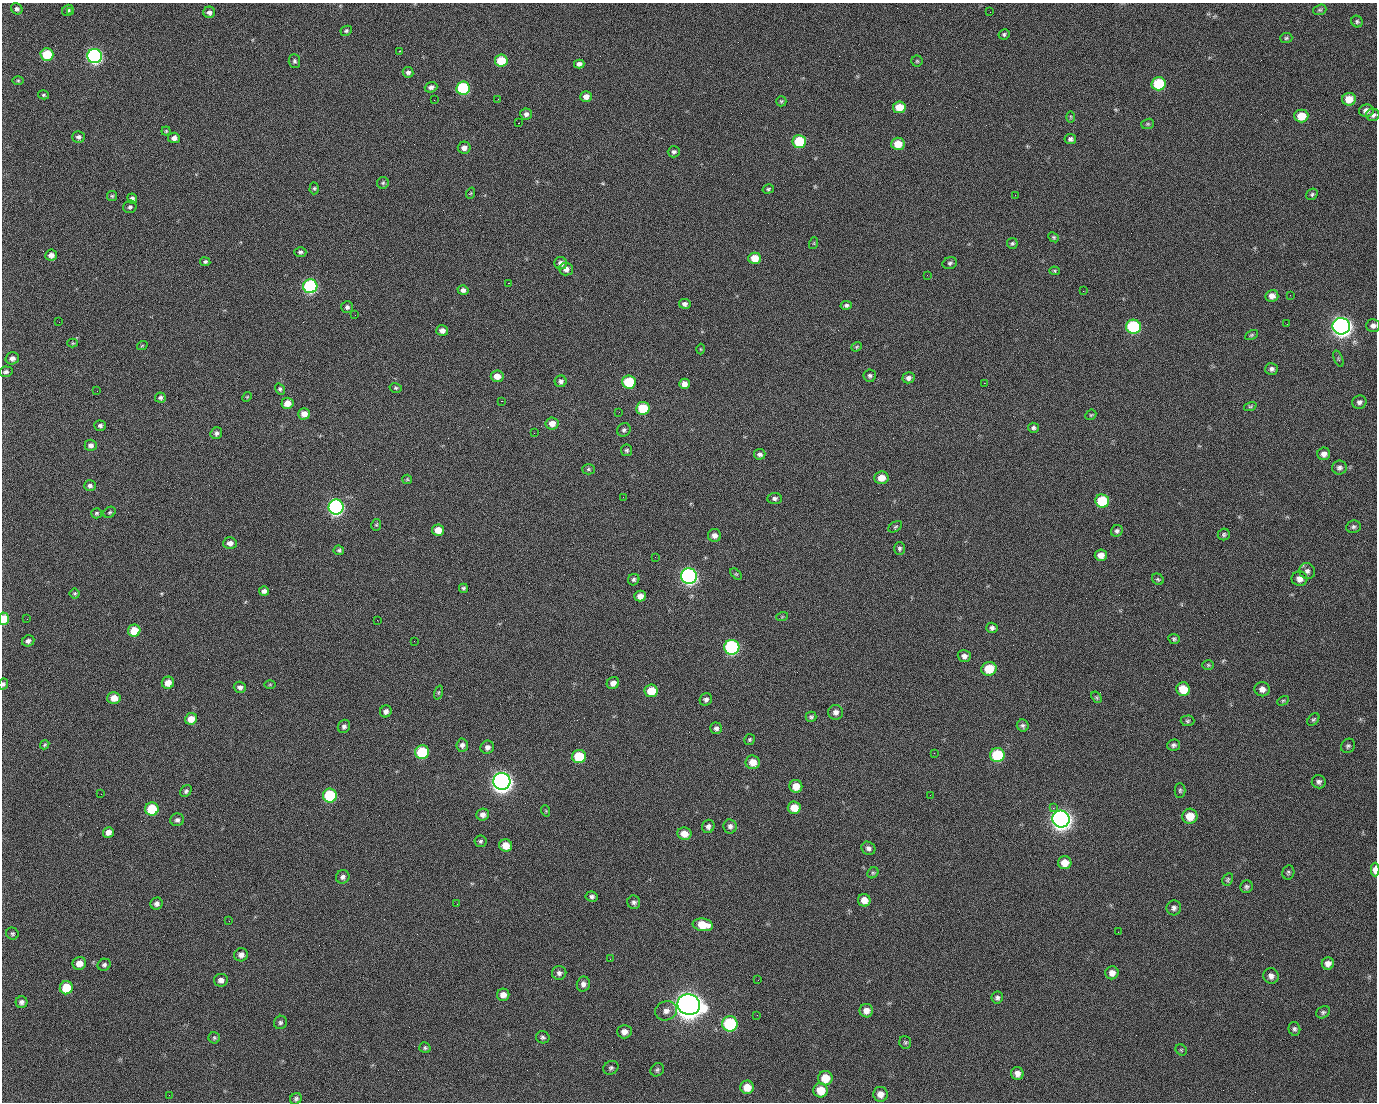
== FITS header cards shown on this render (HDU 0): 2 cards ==
NAXIS1  =                 1375 / length of data axis 1
NAXIS2  =                 1100 / length of data axis 2

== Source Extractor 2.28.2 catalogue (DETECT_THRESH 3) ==
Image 1375 x 1100 px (HDU 0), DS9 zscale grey, 1 PNG px = 1 image px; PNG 1379 x 1104 px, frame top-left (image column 1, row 1100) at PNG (2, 3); each listed source drawn as its Kron ellipse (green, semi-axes under 4 px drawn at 4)
Background 1450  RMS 28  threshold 85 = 3 sigma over >= 5 px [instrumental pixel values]
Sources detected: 277; all 277 listed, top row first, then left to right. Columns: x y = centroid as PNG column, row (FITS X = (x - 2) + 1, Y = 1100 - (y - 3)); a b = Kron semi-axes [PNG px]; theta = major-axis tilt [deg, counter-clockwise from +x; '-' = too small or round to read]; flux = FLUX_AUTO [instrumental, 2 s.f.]
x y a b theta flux
17 9 6 5 - 5.0e+03
68 10 6 5 - 4.2e+03
1320 10 7 5 19 3.0e+03
71 12 3 2 - 3.9e+03
209 12 6 5 - 7.4e+03
990 12 2 2 - 1.7e+03
1357 22 6 5 - 3.6e+03
346 31 6 4 27 3.2e+03
1004 34 5 5 - 3.7e+03
1286 38 6 5 - 3.2e+03
399 51 2 2 - 2.1e+04
47 54 6 6 - 7.5e+04
95 56 7 7 - 5.1e+05
294 61 7 5 -87 3.9e+03
501 61 6 6 - 5.8e+04
917 61 5 5 - 2.7e+03
579 64 5 4 - 7.6e+03
408 72 5 5 - 6.2e+03
18 80 5 3 - 2.2e+03
1159 84 7 6 - 1.1e+05
431 87 6 5 - 7.1e+03
463 88 7 6 - 1.8e+05
44 95 5 4 - 2.8e+03
586 97 6 5 - 1.3e+04
498 99 2 2 - 1.3e+03
1349 99 7 6 - 2.7e+04
434 100 2 2 - 4.0e+03
781 101 5 5 - 2.7e+03
899 107 6 5 - 3.5e+04
1366 111 7 6 - 1.1e+04
526 114 6 5 - 7.0e+03
1373 115 6 6 - 7.1e+03
1301 116 7 6 - 3.6e+04
1071 117 6 4 -90 2.4e+03
518 123 2 2 - 2.4e+04
1148 124 6 5 - 2.7e+03
166 131 4 4 - 2.2e+03
79 137 6 5 - 5.7e+03
174 138 6 5 - 9.9e+03
1070 139 6 5 - 5.3e+03
799 142 7 6 - 9.4e+04
898 144 6 6 - 3.2e+04
464 148 6 6 - 1.0e+04
674 152 6 5 - 4.9e+03
383 183 6 5 - 3.2e+03
314 188 6 4 88 2.8e+03
768 189 6 4 16 2.7e+03
471 193 6 3 71 1.8e+03
1312 194 6 5 - 3.5e+03
1015 195 2 2 - 6.8e+03
112 196 5 5 - 2.7e+03
132 198 5 4 - 5.7e+03
130 207 7 6 - 4.5e+03
1054 237 6 4 -41 2.7e+03
814 243 6 4 72 2.0e+03
1012 243 5 5 - 3.5e+03
300 252 6 5 - 3.9e+03
51 255 6 5 - 9.4e+03
755 258 6 6 - 3.2e+04
205 262 5 4 - 3.8e+03
561 263 6 6 - 8.8e+03
950 263 7 6 - 4.1e+03
566 269 7 6 - 9.9e+03
1055 271 5 4 - 2.7e+03
927 275 2 2 - 8.6e+02
508 283 2 2 - 5.5e+04
310 286 7 7 - 3.1e+05
463 290 5 5 - 7.4e+03
1083 291 2 2 - 3.3e+03
1290 295 2 2 - 2.0e+03
1272 296 6 6 - 1.2e+04
685 304 6 5 - 6.1e+03
846 305 5 4 - 4.6e+03
347 307 6 6 - 5.0e+03
355 315 2 2 - 9.0e+02
59 322 2 2 - 1.1e+03
1287 324 2 2 - 1.3e+03
1341 326 8 8 - 1.4e+06
1373 326 7 6 - 7.1e+03
1133 327 7 7 - 1.8e+05
442 331 6 5 - 9.6e+03
1251 335 7 4 27 2.8e+03
73 343 5 4 - 2.2e+03
142 346 5 3 - 1.8e+03
857 347 6 4 36 2.2e+03
701 349 5 3 - 1.7e+03
12 358 7 6 - 8.9e+03
1338 359 8 3 -69 2.2e+03
1272 369 6 6 - 5.9e+03
6 372 6 5 - 5.3e+03
497 376 6 6 - 1.6e+04
870 376 6 6 - 4.6e+03
908 378 6 5 - 7.0e+03
561 381 6 6 - 5.7e+03
629 382 7 6 - 9.4e+04
984 383 2 2 - 1.9e+04
684 384 5 5 - 1.1e+04
396 388 6 4 -13 2.9e+03
280 389 6 4 -55 3.4e+03
97 391 2 2 - 1.1e+03
247 397 5 4 - 2.0e+03
160 398 5 5 - 4.6e+03
501 401 3 2 - 5.9e+04
1359 402 7 6 - 6.3e+03
287 403 6 5 - 1.9e+04
1250 406 6 4 19 2.7e+03
643 408 7 6 - 6.9e+04
619 412 2 2 - 8.0e+02
304 414 6 5 - 1.5e+04
1091 415 6 4 43 2.4e+03
552 423 6 6 - 1.4e+04
100 426 6 5 - 4.9e+03
1033 428 5 5 - 4.0e+03
624 430 7 6 - 4.9e+03
216 433 6 5 - 5.4e+03
534 433 2 2 - 8.7e+02
91 445 6 5 - 7.7e+03
627 450 6 5 - 3.6e+03
760 454 6 5 - 5.5e+03
1324 454 6 6 - 9.9e+03
1339 467 7 7 - 6.1e+03
588 469 6 5 - 3.0e+03
881 478 7 6 - 2.2e+04
407 479 5 4 - 2.2e+03
90 486 6 5 - 5.6e+03
623 497 2 2 - 3.0e+03
775 498 7 5 7 5.2e+03
1102 501 7 6 - 8.9e+04
336 507 7 7 - 5.7e+05
110 512 6 5 - 2.9e+03
96 513 5 5 - 3.2e+03
376 525 6 5 - 2.6e+03
895 527 7 4 30 3.0e+03
1353 527 7 6 - 4.9e+03
438 530 6 5 - 2.1e+04
1117 531 6 5 - 4.4e+03
1224 534 6 5 - 3.6e+03
714 535 6 6 - 9.6e+03
230 543 6 6 - 1.0e+04
899 548 6 5 - 4.3e+03
339 550 5 5 - 3.5e+03
1101 555 6 5 - 1.4e+04
655 557 2 2 - 8.7e+02
1307 571 8 8 - 7.4e+03
736 574 7 4 -44 2.8e+03
689 576 8 7 - 6.8e+05
1158 579 6 5 - 2.9e+03
1300 579 8 7 - 1.2e+04
634 580 6 5 - 4.0e+03
463 588 4 4 - 3.4e+03
264 591 5 5 - 7.2e+03
75 593 5 5 - 2.9e+03
640 596 6 5 - 1.3e+04
782 617 6 3 19 2.1e+03
4 619 6 5 - 3.6e+04
27 619 2 2 - 4.2e+03
377 620 2 2 - 1.1e+04
992 628 5 5 - 5.3e+03
134 631 6 6 - 4.1e+04
1174 639 5 5 - 3.4e+03
28 641 6 5 - 6.8e+03
414 641 2 2 - 7.6e+02
732 647 7 7 - 3.2e+05
964 656 6 6 - 7.8e+03
1208 665 6 5 - 2.8e+03
989 669 8 6 19 4.7e+04
168 683 6 6 - 1.9e+04
613 683 6 6 - 1.1e+04
3 684 6 5 - 3.9e+03
270 684 6 4 1 2.1e+03
240 687 6 5 - 7.0e+03
1183 689 7 6 - 3.8e+04
1262 689 8 7 - 1.1e+04
651 691 6 6 - 4.4e+04
438 692 7 3 71 2.4e+03
1097 697 6 4 -56 2.8e+03
114 698 6 6 - 2.0e+04
706 699 6 6 - 5.4e+03
1283 701 6 4 29 2.7e+03
386 711 6 5 - 7.3e+03
836 712 7 7 - 8.5e+03
811 717 5 5 - 3.7e+03
191 719 6 5 - 2.0e+04
1313 719 7 5 48 3.3e+03
1187 721 7 5 1 3.5e+03
344 726 7 6 - 5.4e+03
1023 726 6 6 - 4.4e+03
716 728 6 6 - 5.6e+03
750 739 5 5 - 2.9e+03
45 745 5 4 - 2.6e+03
462 745 6 5 - 6.4e+03
1174 745 6 5 - 4.3e+03
1348 746 7 6 - 4.2e+03
487 747 7 6 - 7.6e+03
422 752 7 7 - 9.7e+04
934 753 3 2 - 1.8e+03
997 755 7 7 - 1.2e+05
579 756 7 6 - 7.1e+04
753 762 7 7 - 2.2e+04
502 781 8 8 - 1.4e+06
1319 782 7 6 - 5.9e+03
796 786 6 6 - 2.3e+04
1180 790 7 5 90 3.4e+03
186 791 6 5 - 4.0e+03
101 794 2 2 - 2.2e+03
930 795 2 2 - 6.5e+03
330 796 7 7 - 1.3e+05
794 808 6 6 - 2.9e+04
1053 808 2 2 - 1.6e+04
152 809 6 6 - 7.1e+04
546 811 6 3 -72 1.8e+03
483 815 6 6 - 8.6e+03
1190 816 7 7 - 3.1e+04
1061 819 9 8 - 1.4e+06
177 820 7 6 - 5.7e+03
708 826 7 6 - 6.9e+03
730 826 7 6 - 6.9e+03
108 832 5 5 - 1.2e+04
684 834 7 6 - 2.0e+04
480 841 6 6 - 3.9e+03
506 845 6 6 - 2.6e+04
868 848 7 6 - 6.5e+03
1065 863 6 6 - 2.2e+04
1375 870 7 4 90 2.1e+04
1288 872 7 6 - 3.7e+03
873 873 6 5 - 2.9e+03
343 877 7 6 - 5.8e+03
1228 879 6 5 - 3.2e+03
1246 887 6 6 - 4.5e+03
592 897 6 5 - 4.9e+03
864 900 6 6 - 1.8e+04
634 902 7 6 - 5.6e+03
157 904 6 6 - 6.7e+03
457 904 3 2 - 1.5e+03
1174 908 7 7 - 6.5e+03
229 921 2 2 - 7.7e+02
703 925 10 6 -8 4.2e+04
1118 932 3 2 - 2.4e+03
12 934 6 6 - 3.5e+03
241 955 7 6 - 8.9e+03
610 959 2 2 - 2.3e+03
79 963 7 6 - 1.8e+04
1328 964 6 6 - 1.0e+04
104 965 7 6 - 4.6e+03
559 973 7 7 - 6.6e+03
1112 973 6 6 - 1.3e+04
1271 976 8 7 - 8.8e+03
221 980 7 6 - 8.5e+03
758 980 3 2 - 1.9e+03
583 984 7 6 - 7.9e+03
66 988 7 6 - 6.0e+04
503 995 6 6 - 1.2e+04
997 998 6 6 - 5.0e+03
22 1002 6 6 - 6.0e+03
689 1005 11 10 - 2.9e+06
666 1011 11 9 21 1.3e+04
866 1011 7 6 - 1.4e+04
1323 1012 7 5 31 4.1e+03
757 1015 2 2 - 1.3e+03
280 1022 7 6 - 4.7e+03
730 1024 7 7 - 1.9e+05
1294 1029 7 6 - 4.6e+03
624 1032 7 6 - 1.1e+04
543 1037 7 6 - 4.2e+03
214 1038 6 5 - 3.3e+03
905 1042 6 6 - 3.3e+03
425 1048 6 5 - 3.3e+03
1181 1050 6 5 - 2.6e+03
611 1068 8 6 31 4.4e+03
657 1070 7 6 - 4.1e+03
1017 1073 6 6 - 1.1e+04
825 1078 7 7 - 3.6e+04
747 1087 7 6 - 3.0e+04
821 1090 7 7 - 3.6e+04
880 1094 7 7 - 1.5e+04
169 1095 2 2 - 5.3e+03
296 1099 6 5 - 4.5e+03
At the frame edge (FLAGS 8, measured only in part): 4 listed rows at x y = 1373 326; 4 619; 3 684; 1375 870